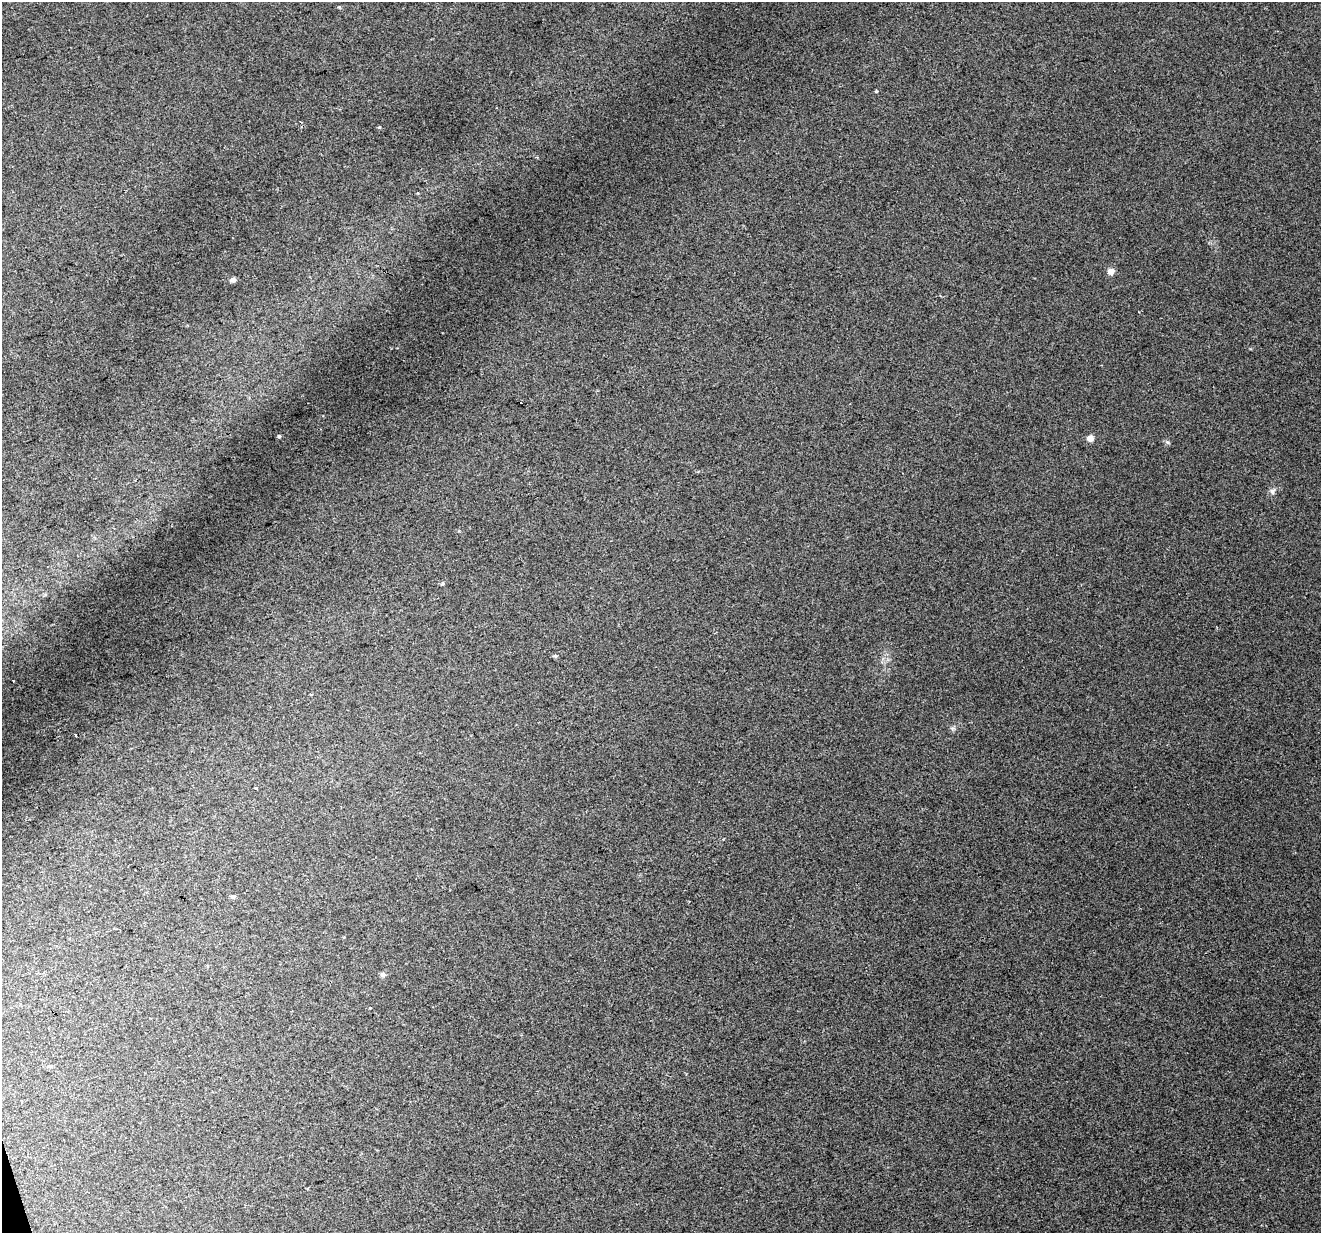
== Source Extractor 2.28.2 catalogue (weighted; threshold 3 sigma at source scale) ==
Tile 7 of 4 x 4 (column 3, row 2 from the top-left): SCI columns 2639-3957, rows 2519-3749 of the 5276 x 5088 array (HDU 1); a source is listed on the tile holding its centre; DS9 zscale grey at full resolution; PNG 1323 x 1235 px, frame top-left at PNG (2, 2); no overlay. Shown black and unused: <1% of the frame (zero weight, under 2 of 3 exposures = <1% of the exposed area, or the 3 px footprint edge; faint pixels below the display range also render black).
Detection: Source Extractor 2.28.2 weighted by HDU 2 'WHT'; one run over the whole footprint, this tile lists its part. Background 0.0181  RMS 0.0066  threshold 0.0297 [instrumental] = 3 sigma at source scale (4.5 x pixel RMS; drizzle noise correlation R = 1.50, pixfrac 1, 0.0396/0.0396 arcsec/px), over >= 5 px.
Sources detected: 16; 2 cosmic-ray / hot-pixel residue — not listed; the other 14 listed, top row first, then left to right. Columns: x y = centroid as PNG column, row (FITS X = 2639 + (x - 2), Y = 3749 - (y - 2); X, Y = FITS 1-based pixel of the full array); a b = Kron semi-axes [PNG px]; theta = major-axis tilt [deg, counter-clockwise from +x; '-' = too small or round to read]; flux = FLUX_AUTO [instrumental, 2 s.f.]
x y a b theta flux
379 127 4 4 - 0.68
537 157 4 3 - 0.62
1111 271 7 7 - 4
233 280 6 5 - 2.3
279 436 4 4 - 0.76
1090 438 7 6 - 4.2
1272 491 8 7 - 2.1
442 583 6 4 60 0.85
555 656 6 4 -9 0.95
76 735 3 2 - 1.2
256 788 3 3 - 1.9
233 896 6 5 - 1.3
383 974 7 6 - 1.9
50 1066 5 4 - 1
Unlisted compact peaks at least as high as the median listed source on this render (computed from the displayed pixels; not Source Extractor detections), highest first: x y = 1167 442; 953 728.